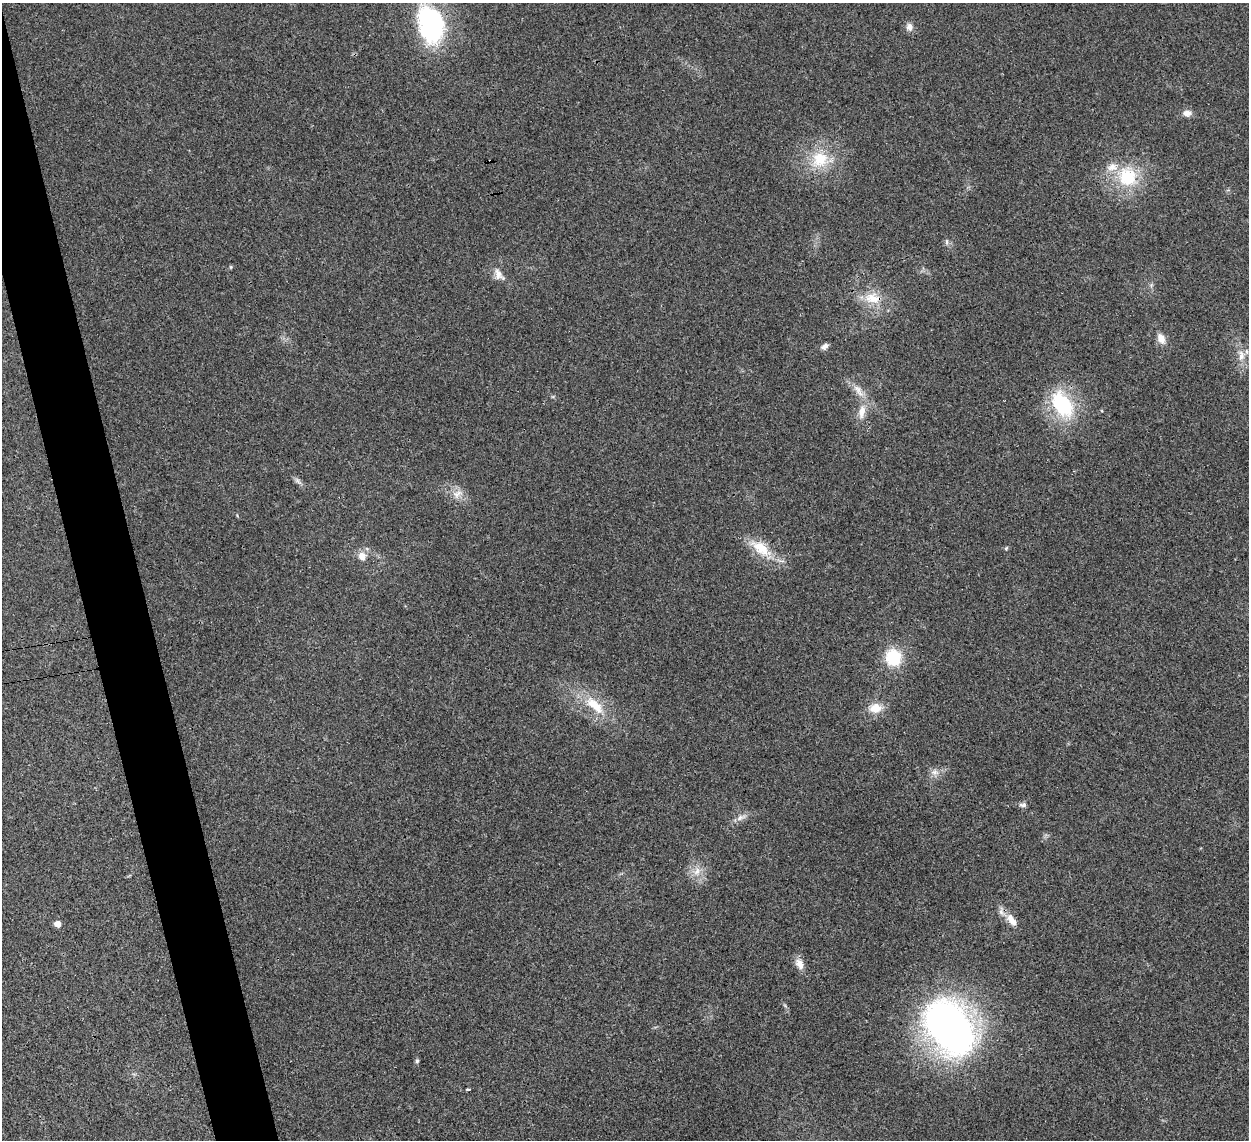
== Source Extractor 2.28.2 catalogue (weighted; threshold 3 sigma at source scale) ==
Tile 11 of 4 x 4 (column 3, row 3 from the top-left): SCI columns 2535-3781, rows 1430-2567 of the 5065 x 5020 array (HDU 1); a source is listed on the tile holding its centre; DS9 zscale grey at full resolution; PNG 1251 x 1142 px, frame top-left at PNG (2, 3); no overlay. Shown black and unused: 4% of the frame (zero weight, under 3 of 4 exposures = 2% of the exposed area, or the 3 px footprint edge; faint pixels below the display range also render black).
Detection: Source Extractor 2.28.2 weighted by HDU 2 'WHT'; one run over the whole footprint, this tile lists its part. Background 0.0282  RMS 0.0046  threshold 0.0209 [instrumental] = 3 sigma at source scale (4.5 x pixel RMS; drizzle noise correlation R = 1.50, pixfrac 1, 0.05/0.05 arcsec/px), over >= 5 px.
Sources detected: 35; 1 cosmic-ray / hot-pixel residue — not listed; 1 inside a brighter listed object's ellipse — not listed separately; the other 33 listed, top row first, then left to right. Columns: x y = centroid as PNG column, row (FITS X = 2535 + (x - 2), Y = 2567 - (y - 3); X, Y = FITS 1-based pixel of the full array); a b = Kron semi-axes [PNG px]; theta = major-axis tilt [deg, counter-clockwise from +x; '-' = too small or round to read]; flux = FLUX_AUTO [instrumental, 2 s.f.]
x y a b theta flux
431 24 40 24 -72 71
909 27 11 9 -75 2.5
1187 113 11 8 -2 2.8
820 159 25 23 34 18
1128 177 25 23 -69 24
947 242 8 4 83 0.91
231 267 6 4 -90 0.48
499 274 20 11 -56 4.5
873 298 26 16 -10 11
1161 338 12 8 -65 4.3
825 346 9 6 35 1.8
1241 355 17 9 -85 4.8
858 391 23 9 -55 5.9
1062 404 25 16 -55 39
862 412 19 9 80 6
298 481 13 4 -54 1.5
457 494 16 9 42 4
760 548 34 15 -36 13
1006 548 5 4 - 0.59
362 556 13 11 -78 3.8
893 657 17 15 -73 19
594 705 35 13 -42 15
875 708 15 11 7 7.3
935 772 11 9 -11 2.9
1023 805 10 6 1 1.5
741 817 16 6 23 2.8
697 871 14 9 74 4.6
1011 920 18 9 -55 5
57 924 5 5 - 3.8
799 964 15 10 -64 3.8
950 1027 49 33 -54 260
417 1061 6 5 - 0.83
468 1089 4 3 - 0.75
Overlapping masked pixels (flux is a lower limit): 2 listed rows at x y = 431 24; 873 298